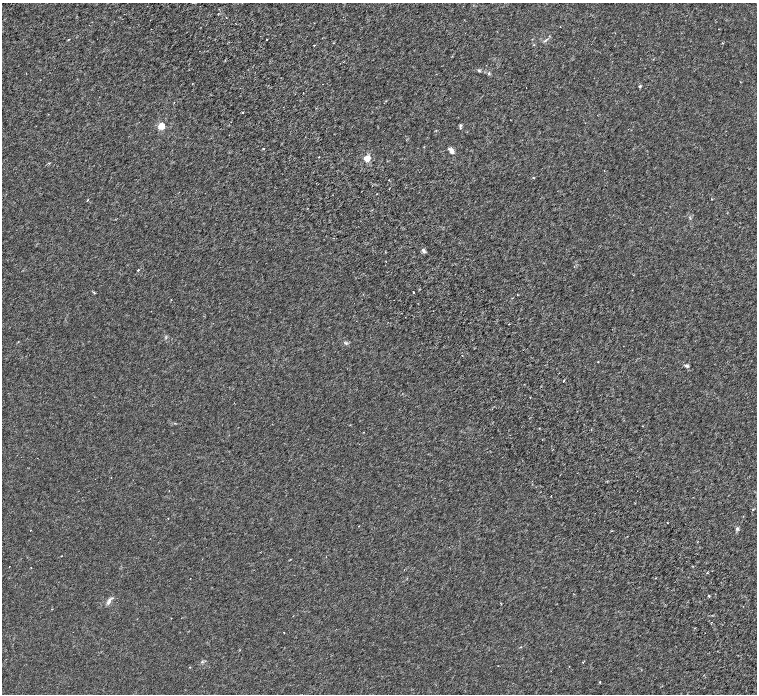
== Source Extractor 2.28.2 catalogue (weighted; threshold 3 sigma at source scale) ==
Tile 6 of 4 x 4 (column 2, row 2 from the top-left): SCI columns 1605-3114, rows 3060-4442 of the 6231 x 6180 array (HDU 1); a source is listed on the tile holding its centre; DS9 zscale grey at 2 x 2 block average (1 PNG px = mean of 2 x 2 image px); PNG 759 x 696 px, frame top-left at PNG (2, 3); no overlay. Shown black and unused: <1% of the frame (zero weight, under 3 of 6 exposures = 6% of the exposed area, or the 3 px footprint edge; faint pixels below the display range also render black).
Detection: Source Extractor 2.28.2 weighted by HDU 2 'WHT'; one run over the whole footprint, this tile lists its part. Background 1.39e-04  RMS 9.1e-04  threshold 0.00374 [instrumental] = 3 sigma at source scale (4.09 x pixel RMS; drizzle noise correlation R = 1.36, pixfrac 0.8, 0.0396/0.0396 arcsec/px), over >= 5 px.
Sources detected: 59; all 59 listed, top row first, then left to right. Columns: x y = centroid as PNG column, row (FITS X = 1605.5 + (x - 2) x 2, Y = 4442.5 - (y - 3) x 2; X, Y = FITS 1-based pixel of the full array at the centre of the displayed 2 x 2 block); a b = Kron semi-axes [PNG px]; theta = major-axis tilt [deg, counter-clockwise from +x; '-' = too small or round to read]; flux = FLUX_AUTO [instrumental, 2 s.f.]
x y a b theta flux
560 26 2 2 - 0.053
68 39 3 2 - 0.14
266 39 2 2 - 0.12
545 40 6 3 45 0.26
722 43 2 2 - 0.15
314 45 2 2 - 0.16
534 45 3 2 - 0.088
653 59 2 2 - 0.096
479 70 4 3 - 0.22
489 73 4 4 - 0.23
740 82 2 2 - 0.07
640 86 2 2 - 0.43
526 88 2 2 - 0.051
303 93 2 2 - 0.088
242 112 2 2 - 0.26
162 126 3 3 - 6.2
460 127 8 2 87 0.25
436 130 2 2 - 0.097
424 147 2 2 - 0.088
263 149 2 2 - 0.35
452 151 9 5 -68 0.69
319 157 2 2 - 0.075
367 158 3 3 - 6.2
533 178 3 2 - 0.11
712 199 2 2 - 0.17
88 200 3 2 - 0.12
423 250 7 4 -58 0.4
138 270 2 2 - 0.17
414 292 2 2 - 0.12
94 293 4 2 - 0.17
509 324 3 2 - 0.072
345 343 5 3 - 0.28
462 355 2 2 - 0.078
598 362 3 2 - 0.081
687 366 5 3 - 0.32
563 381 3 2 - 0.13
643 426 2 2 - 0.075
363 432 2 2 - 0.084
551 496 2 2 - 0.095
753 510 4 2 - 0.17
168 518 2 2 - 0.077
668 523 2 2 - 0.09
737 528 5 4 - 0.26
30 530 2 2 - 0.074
61 556 2 2 - 0.068
9 566 2 2 - 0.051
404 570 2 2 - 0.07
707 573 3 2 - 0.14
709 596 2 2 - 0.29
108 603 7 5 63 0.51
51 609 2 2 - 0.07
284 632 2 2 - 0.071
521 647 3 2 - 0.088
240 650 2 2 - 0.071
202 661 4 3 - 0.2
583 662 2 2 - 0.29
569 666 2 2 - 0.058
190 667 2 2 - 0.089
600 682 2 2 - 0.14
Diffuse or blended objects may show on this block-average render without a row.